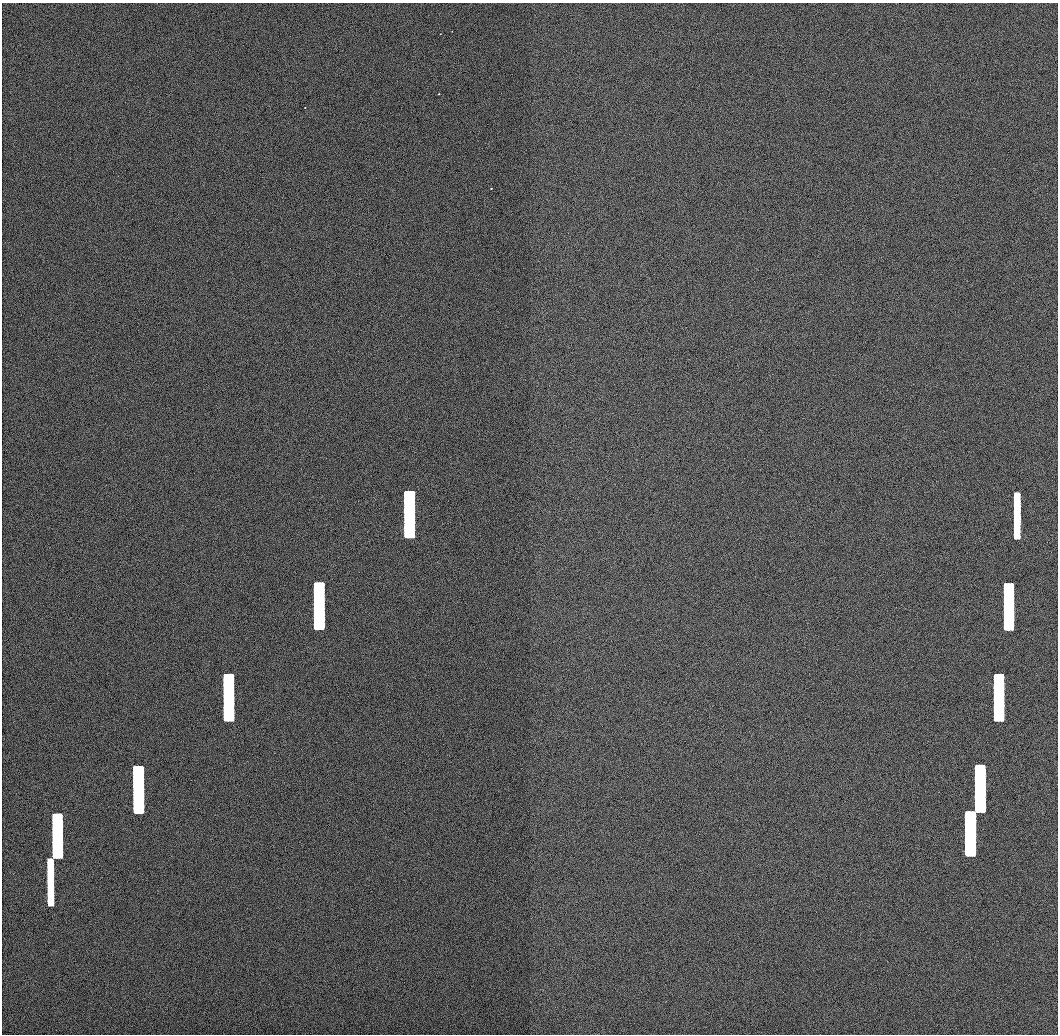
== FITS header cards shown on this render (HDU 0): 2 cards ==
NAXIS1  =                 1056 / Length of Axis 1 (Serial)
NAXIS2  =                 1032 / Length of Axis 2 (Parallel)

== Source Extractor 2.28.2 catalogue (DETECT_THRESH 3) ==
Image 1056 x 1032 px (HDU 0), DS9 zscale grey, 1 PNG px = 1 image px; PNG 1060 x 1036 px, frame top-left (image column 1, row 1032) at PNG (2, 3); no overlay
Background 504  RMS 3.1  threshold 9.34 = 3 sigma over >= 5 px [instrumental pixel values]
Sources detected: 12; all 12 listed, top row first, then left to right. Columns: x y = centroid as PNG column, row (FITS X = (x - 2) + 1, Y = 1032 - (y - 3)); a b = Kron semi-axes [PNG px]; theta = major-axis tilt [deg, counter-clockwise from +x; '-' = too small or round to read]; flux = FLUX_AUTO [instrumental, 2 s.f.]
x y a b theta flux
491 188 2 2 - 140
409 514 46 10 -90 100000
1017 516 46 6 90 20000
319 606 46 10 -90 95000
1008 606 46 10 90 41000
228 697 46 10 -90 78000
999 697 46 10 -90 44000
980 788 46 10 -90 50000
138 789 46 10 -90 59000
970 833 43 10 -90 47000
57 835 43 9 -90 34000
50 881 47 6 -90 18000